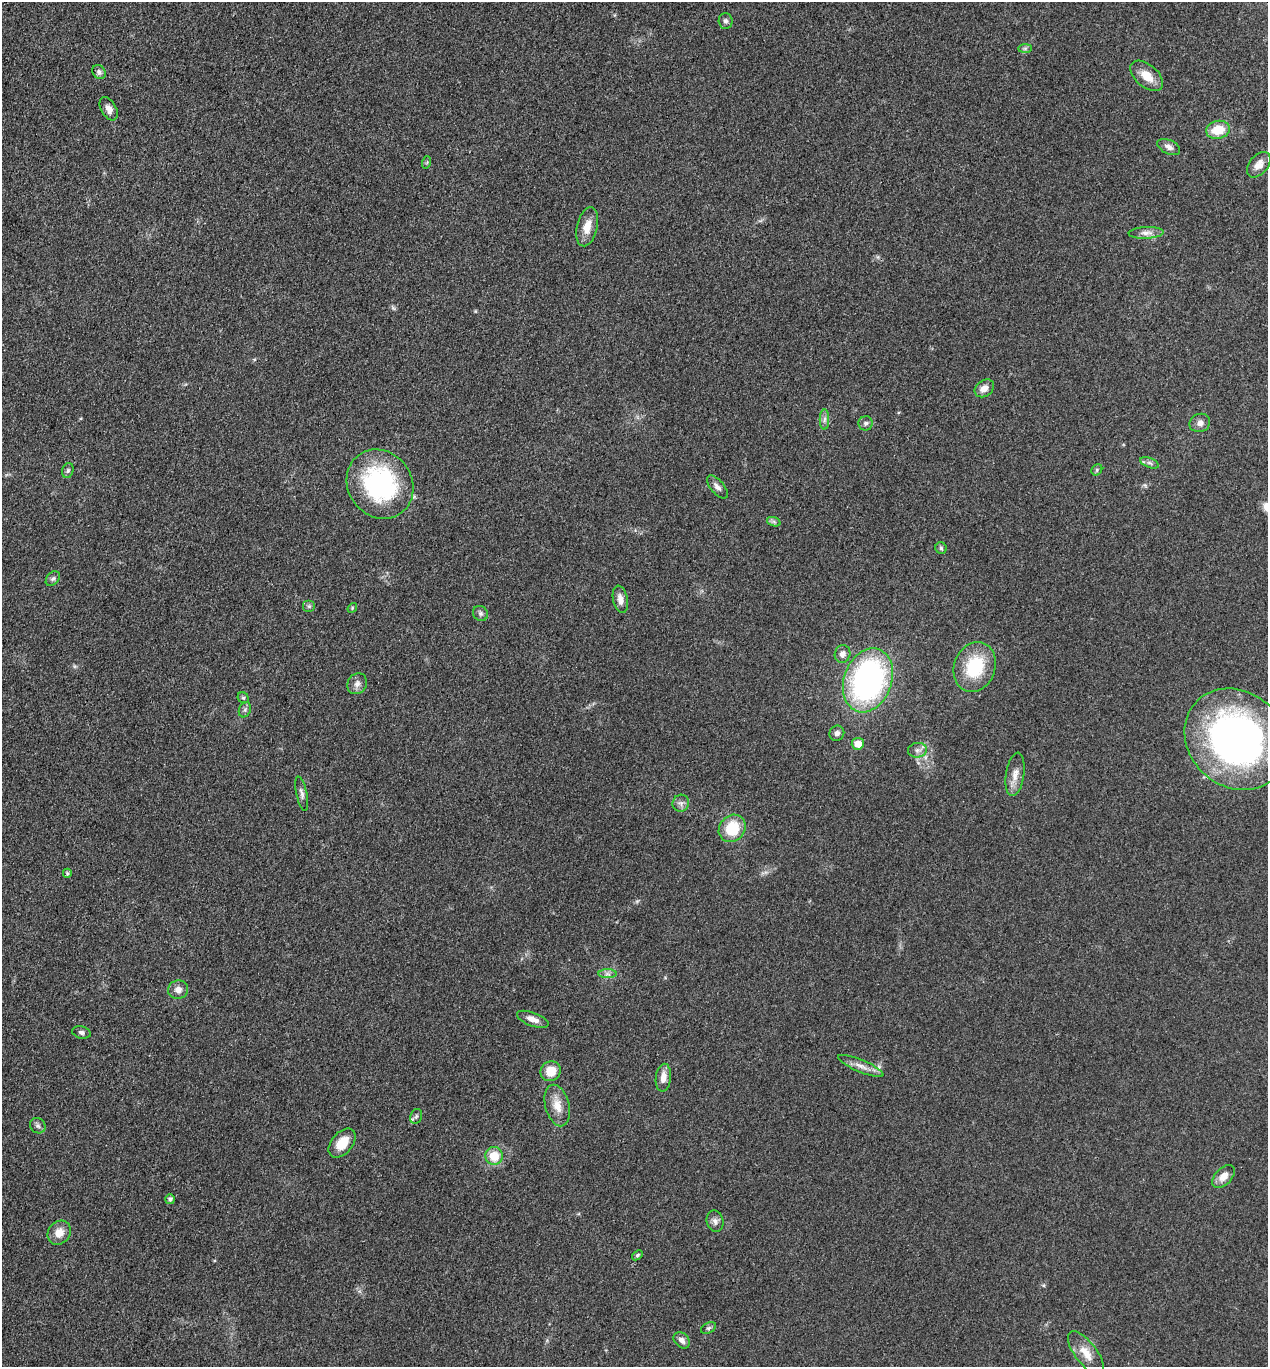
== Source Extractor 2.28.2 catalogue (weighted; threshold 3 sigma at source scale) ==
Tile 11 of 4 x 4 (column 3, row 3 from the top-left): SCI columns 2926-4191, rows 1503-2867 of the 5716 x 5734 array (HDU 1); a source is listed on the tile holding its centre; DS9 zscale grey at full resolution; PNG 1270 x 1369 px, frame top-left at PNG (2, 2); each listed source drawn as its Kron ellipse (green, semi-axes under 4 px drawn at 4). Shown black and unused: <1% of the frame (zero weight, under 3 of 4 exposures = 9% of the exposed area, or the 3 px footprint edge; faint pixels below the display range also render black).
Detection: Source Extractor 2.28.2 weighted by HDU 2 'WHT'; one run over the whole footprint, this tile lists its part. Background 0.129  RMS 0.0074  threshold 0.0334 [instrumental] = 3 sigma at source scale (4.5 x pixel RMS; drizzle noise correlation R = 1.50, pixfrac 1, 0.05/0.05 arcsec/px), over >= 5 px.
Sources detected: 62; all 62 listed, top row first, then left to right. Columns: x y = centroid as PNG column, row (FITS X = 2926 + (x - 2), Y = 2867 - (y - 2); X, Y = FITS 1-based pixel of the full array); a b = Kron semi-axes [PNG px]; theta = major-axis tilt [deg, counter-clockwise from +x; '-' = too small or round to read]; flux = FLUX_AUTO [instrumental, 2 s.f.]
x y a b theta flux
726 21 8 7 - 1.9
1025 48 7 4 1 1.3
99 72 7 6 - 2.1
1147 76 19 11 -41 11
109 109 13 7 -60 5
1218 130 12 9 13 16
1169 147 12 7 -25 3.7
427 162 6 4 72 0.9
1259 165 15 9 49 6
587 227 20 10 76 9.7
1146 233 17 6 3 4.7
984 388 10 8 37 5.6
824 419 10 5 89 2.4
866 423 7 7 - 2
1200 423 10 9 - 3.8
1150 463 10 5 -21 1.8
68 470 7 5 73 1.6
1097 470 6 5 - 1.1
380 484 36 32 -54 100
717 487 14 6 -49 3.5
774 522 7 4 -19 1.4
941 548 6 5 - 1.3
53 579 8 5 47 1.9
620 599 14 7 -78 5.1
309 606 6 6 - 1.3
352 608 5 4 - 0.82
480 613 8 7 - 1.9
843 654 9 8 - 3.8
975 667 26 20 69 38
868 680 33 24 70 190
357 684 11 9 55 3.7
243 698 6 5 - 1.2
245 710 8 6 69 1.9
837 733 8 7 - 2.5
1236 739 55 47 -41 280
858 744 6 6 - 7.7
917 750 9 7 7 3
1015 774 22 9 82 6.9
302 794 17 5 -78 3
681 803 8 8 - 2.8
732 828 14 12 48 25
67 873 4 4 - 1.1
607 974 9 4 0 2.1
178 990 10 9 - 4.9
533 1019 16 6 -20 5.4
81 1032 9 6 -13 2.1
861 1066 24 6 -23 6
551 1071 10 9 - 12
663 1078 14 7 84 5.9
557 1105 21 12 -75 10
416 1116 8 5 68 1.7
38 1126 8 7 - 2.2
342 1143 17 10 50 13
494 1156 9 8 - 14
1223 1177 13 8 47 7
170 1199 5 5 - 2
715 1221 11 8 -77 3.1
59 1233 13 11 52 8
637 1255 6 4 40 1.1
708 1328 8 5 26 1.5
682 1340 9 6 -45 3.3
1086 1353 26 11 -53 11